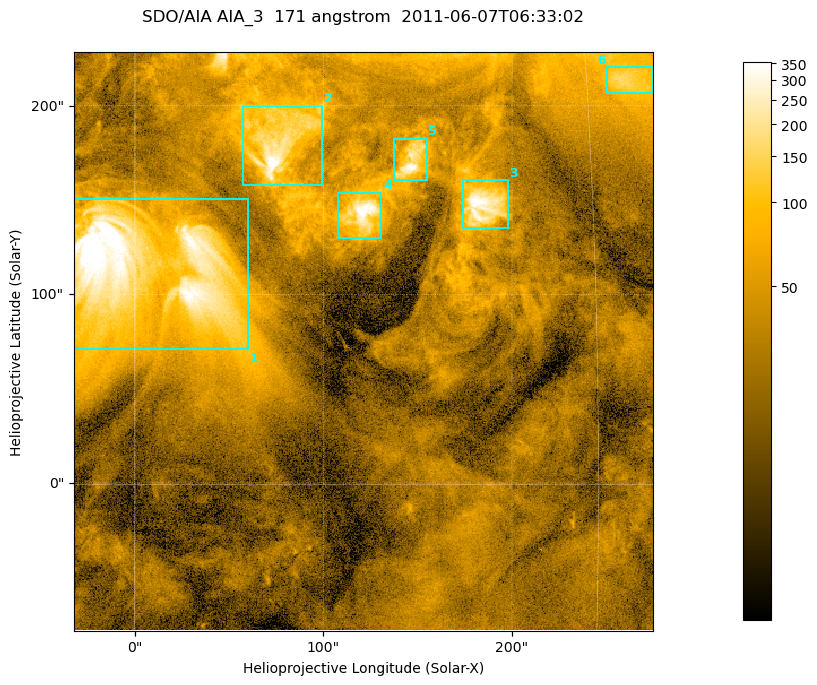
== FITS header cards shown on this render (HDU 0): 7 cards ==
TELESCOP= 'SDO/AIA '
INSTRUME= 'AIA_3   '
WAVELNTH=                  171
WAVEUNIT= 'angstrom'
DATE-OBS= '2011-06-07T06:33:02.77'
CTYPE1  = 'HPLN-TAN'
CTYPE2  = 'HPLT-TAN'

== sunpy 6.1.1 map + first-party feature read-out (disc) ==
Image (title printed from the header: SDO/AIA AIA_3  171 angstrom  2011-06-07T06:33:02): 512 x 512 px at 0.599 arcsec/px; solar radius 945 arcsec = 1577 px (partial field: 3.4% of the solar disc is inside the frame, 100% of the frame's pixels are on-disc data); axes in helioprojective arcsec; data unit not stated in the header (colour bar unlabelled)
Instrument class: DISC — disc imager (sunpy class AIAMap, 171 A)
Bright regions (active regions / flare kernels): reference = the on-disc median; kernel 5 px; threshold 5 sigma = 79.2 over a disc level ~29.2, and >= 1.15x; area >= 262 px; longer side >= 6 px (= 3.6 arcsec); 6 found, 6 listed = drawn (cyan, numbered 1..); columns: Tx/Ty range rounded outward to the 2 arcsec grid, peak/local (2 s.f.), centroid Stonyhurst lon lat
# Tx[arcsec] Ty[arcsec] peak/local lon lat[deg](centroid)
1 -34..60 70..152 17 +0 +7
2 56..100 158..200 16 +5 +11
3 174..198 134..162 12 +11 +9
4 108..132 130..154 13 +7 +9
5 136..156 160..184 11 +9 +10
6 250..276 206..222 5.5 +16 +13